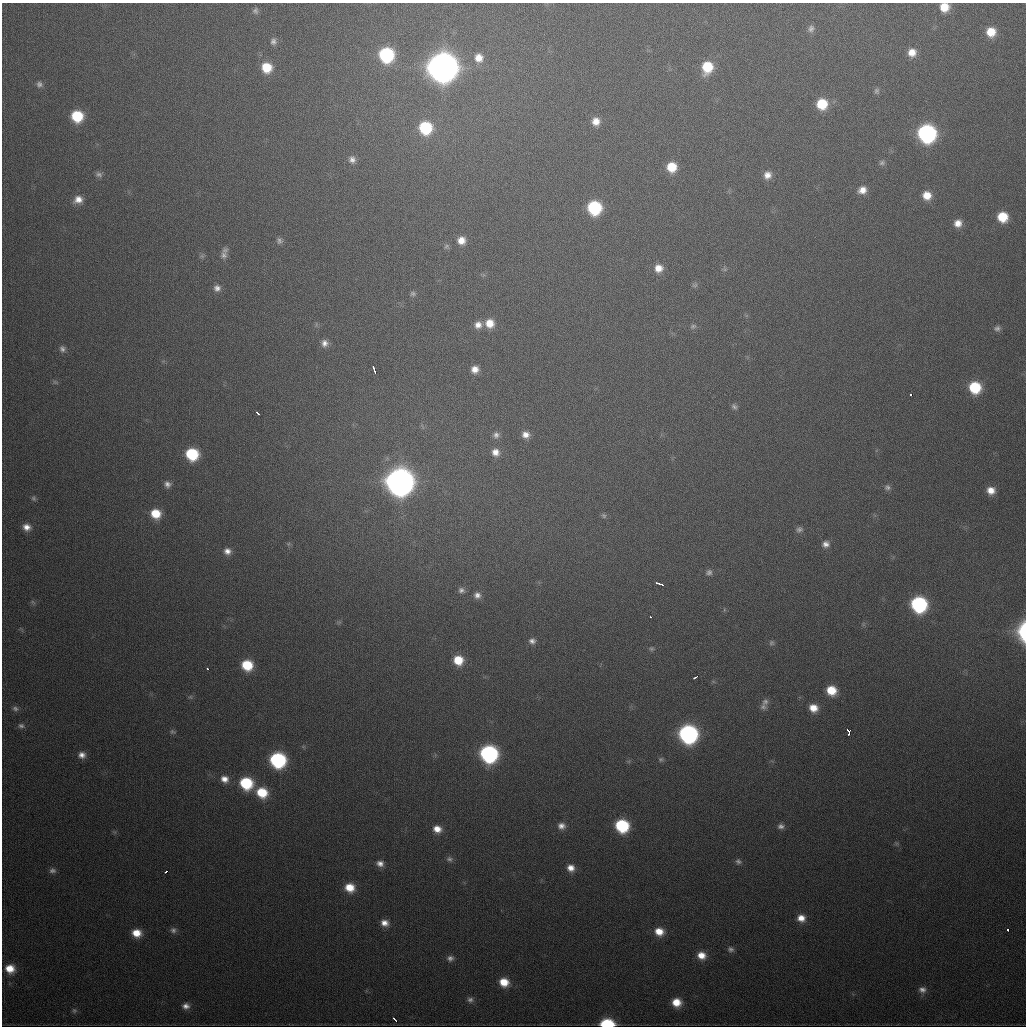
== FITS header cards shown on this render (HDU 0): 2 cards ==
NAXIS1  =                 1024
NAXIS2  =                 1024

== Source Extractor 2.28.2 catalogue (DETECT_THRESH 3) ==
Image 1024 x 1024 px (HDU 0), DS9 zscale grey, 1 PNG px = 1 image px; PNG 1028 x 1028 px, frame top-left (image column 1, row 1024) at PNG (2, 3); no overlay
Background 483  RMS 17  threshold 50.3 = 3 sigma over >= 5 px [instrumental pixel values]
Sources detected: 127; all 127 listed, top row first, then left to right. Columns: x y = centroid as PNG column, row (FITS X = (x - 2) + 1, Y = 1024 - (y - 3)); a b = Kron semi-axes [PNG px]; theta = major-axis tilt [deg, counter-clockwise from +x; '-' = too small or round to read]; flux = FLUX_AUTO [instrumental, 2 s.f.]
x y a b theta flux
944 7 9 9 - 2.0e+04
255 11 8 7 - 3.3e+03
811 29 9 7 72 4.3e+03
991 32 10 9 - 2.2e+04
273 41 9 8 - 4.4e+03
912 52 9 9 - 1.3e+04
386 55 10 10 - 1.3e+05
479 58 11 10 - 1.4e+04
266 67 10 10 - 2.9e+04
442 67 12 12 - 2.8e+06
707 67 11 9 79 3.9e+04
39 84 8 8 - 4.2e+03
877 91 8 7 - 3.0e+03
822 104 10 10 - 3.7e+04
77 116 9 9 - 4.9e+04
596 121 9 9 - 1.2e+04
425 128 11 10 - 7.5e+04
927 133 11 10 - 3.4e+05
352 160 8 8 - 5.6e+03
882 163 9 7 18 3.2e+03
672 167 10 10 - 2.6e+04
99 174 9 7 -20 3.6e+03
767 175 10 9 - 9.4e+03
862 190 10 9 - 1.0e+04
927 195 9 9 - 1.6e+04
78 200 11 9 21 1.1e+04
594 208 10 9 - 1.0e+05
1002 217 9 9 - 3.1e+04
958 223 9 8 - 1.0e+04
279 240 9 8 - 4.0e+03
461 240 9 9 - 1.2e+04
447 246 8 6 17 2.6e+03
224 255 11 9 90 6.4e+03
658 268 9 9 - 1.2e+04
695 285 8 5 13 2.4e+03
217 288 9 9 - 6.2e+03
413 294 8 6 -1 2.9e+03
490 323 10 9 - 1.7e+04
478 325 9 9 - 8.8e+03
693 326 8 6 24 2.6e+03
997 328 9 7 9 4.0e+03
324 343 9 8 - 6.8e+03
62 349 9 8 - 4.4e+03
475 369 8 7 - 9.6e+03
374 370 8 3 -70 5.8e+03
55 382 7 4 -44 1.8e+03
975 387 10 9 - 5.6e+04
911 395 3 3 - 6.5e+03
734 407 9 6 -50 3.3e+03
257 413 5 2 - 2.9e+03
496 435 9 8 - 5.0e+03
526 435 9 8 - 8.4e+03
495 452 9 9 - 9.5e+03
192 454 10 9 - 6.5e+04
399 482 12 12 - 2.0e+06
167 484 9 8 - 5.6e+03
887 487 8 8 - 3.8e+03
991 490 9 8 - 1.2e+04
33 498 7 5 -46 2.3e+03
156 514 10 9 - 2.7e+04
604 516 8 6 -57 2.5e+03
27 527 9 7 -18 8.8e+03
799 529 9 7 29 3.8e+03
288 544 6 4 71 1.7e+03
826 544 8 8 - 6.2e+03
227 551 9 8 - 7.7e+03
709 572 8 7 - 3.7e+03
659 584 8 3 -18 6.4e+03
461 590 8 7 - 4.2e+03
477 595 9 8 - 6.3e+03
33 602 8 4 -44 2.0e+03
919 604 10 10 - 2.0e+05
650 617 3 2 - 2.2e+03
1023 632 18 9 -89 5.2e+04
532 641 8 7 - 5.3e+03
771 643 7 7 - 2.7e+03
651 649 6 6 - 2.3e+03
458 660 10 9 - 2.6e+04
247 665 9 9 - 4.0e+04
208 669 3 3 - 2.6e+03
695 677 5 2 - 3.0e+03
831 690 9 8 - 2.7e+04
190 697 6 5 - 2.0e+03
765 702 9 8 - 4.8e+03
763 707 9 8 - 4.4e+03
813 708 9 8 - 1.5e+04
15 709 8 7 - 3.6e+03
21 726 8 6 -13 3.3e+03
848 731 6 3 -67 1.0e+04
173 732 8 6 -10 2.5e+03
688 734 11 10 - 3.8e+05
489 754 11 10 - 2.8e+05
82 755 9 8 - 7.4e+03
661 759 7 6 - 2.4e+03
278 760 10 10 - 1.8e+05
224 779 10 9 - 9.6e+03
246 783 10 9 - 6.9e+04
262 792 11 9 -28 3.6e+04
561 826 10 8 -11 7.2e+03
622 826 10 9 - 9.2e+04
781 826 9 6 7 4.4e+03
437 829 10 8 -19 1.2e+04
449 859 9 7 -9 3.9e+03
738 861 8 6 -32 3.4e+03
380 863 9 7 -13 7.1e+03
571 868 9 8 - 9.8e+03
52 871 9 7 -1 4.1e+03
166 872 4 2 - 2.4e+03
350 888 10 9 - 2.1e+04
801 918 10 9 - 1.2e+04
385 923 10 8 -14 9.3e+03
173 930 8 8 - 4.0e+03
1008 930 3 3 - 4.8e+03
659 931 10 8 -18 1.6e+04
136 933 9 8 - 1.8e+04
731 949 8 7 - 3.6e+03
701 955 10 8 -17 1.4e+04
450 958 9 7 17 4.8e+03
10 969 10 9 - 1.9e+04
504 982 10 8 -21 2.2e+04
922 990 10 8 -10 6.4e+03
470 1000 8 7 - 4.2e+03
676 1002 9 8 - 1.9e+04
186 1006 9 7 -2 6.6e+03
74 1010 7 7 - 2.9e+03
394 1019 5 2 - 3.5e+03
607 1024 10 6 1 8.9e+04
At the frame edge (FLAGS 8, measured only in part): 3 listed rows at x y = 944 7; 1023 632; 607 1024